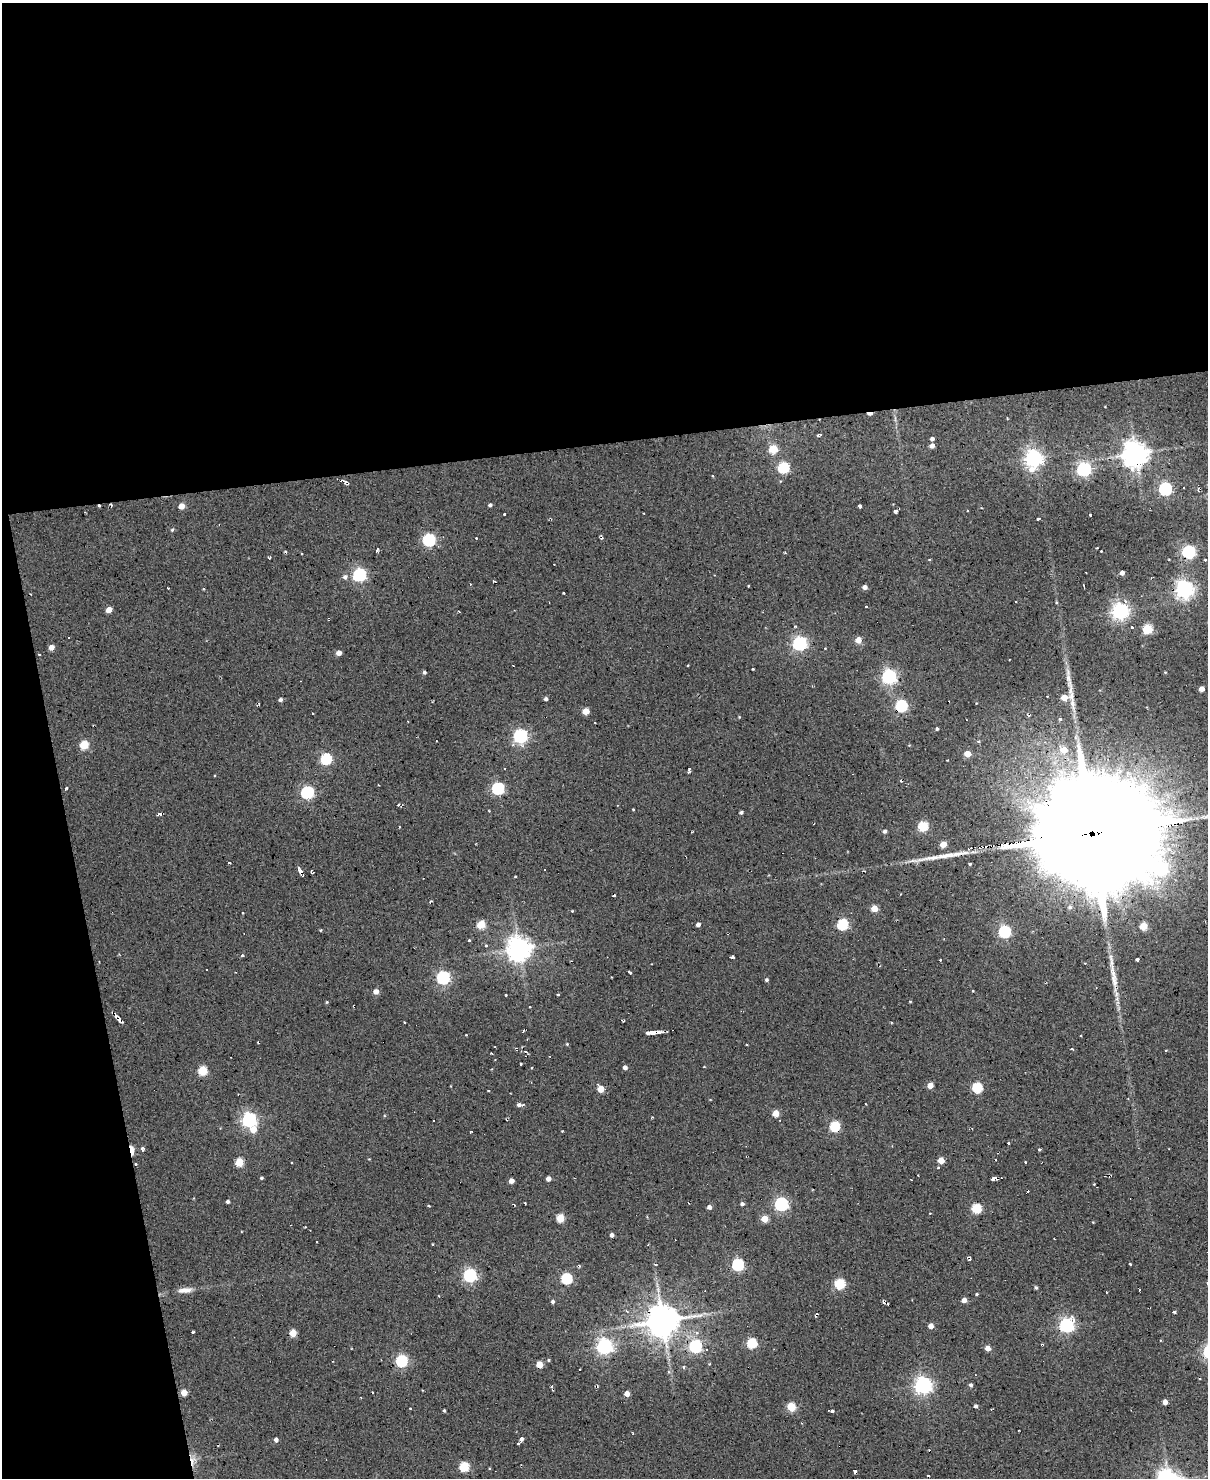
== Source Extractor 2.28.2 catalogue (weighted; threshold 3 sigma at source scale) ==
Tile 1 of 4 x 3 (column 1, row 1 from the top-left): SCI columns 1-1206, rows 3195-4670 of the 4825 x 4803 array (HDU 1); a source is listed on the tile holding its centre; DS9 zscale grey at full resolution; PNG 1210 x 1480 px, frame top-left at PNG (2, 3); no overlay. Shown black and unused: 35% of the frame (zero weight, under 2 of 3 exposures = <1% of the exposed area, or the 3 px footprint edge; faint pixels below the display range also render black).
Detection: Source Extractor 2.28.2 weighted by HDU 2 'WHT'; one run over the whole footprint, this tile lists its part. Background 0.0779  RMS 0.12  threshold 0.537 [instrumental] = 3 sigma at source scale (4.5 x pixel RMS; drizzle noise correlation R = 1.50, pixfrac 1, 0.05/0.05 arcsec/px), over >= 5 px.
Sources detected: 222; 1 inside a brighter object's white glare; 14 cosmic-ray / hot-pixel residue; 3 long thin detections or spike segments (spike, bleed or trail) — not listed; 3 inside a brighter listed object's ellipse — not listed separately; the other 201 listed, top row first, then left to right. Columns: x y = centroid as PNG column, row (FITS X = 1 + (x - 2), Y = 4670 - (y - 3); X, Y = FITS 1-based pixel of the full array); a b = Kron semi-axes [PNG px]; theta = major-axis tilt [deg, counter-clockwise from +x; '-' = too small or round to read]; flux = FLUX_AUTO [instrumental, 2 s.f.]
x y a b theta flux
870 414 6 3 -3 38
819 435 5 3 - 26
932 439 4 4 - 29
932 446 5 4 - 51
773 449 5 5 - 350
1135 454 8 8 - 11000
1033 458 7 6 - 4700
784 468 6 5 - 1000
1084 469 6 6 - 2500
712 476 3 2 - 12
345 481 7 4 -50 28
1165 489 6 5 - 1800
490 505 4 3 - 22
181 506 5 4 - 110
860 506 4 3 - 22
981 508 3 3 - 8.4
1090 515 3 3 - 16
1038 519 3 2 - 18
172 530 5 4 - 15
602 538 4 3 - 13
429 540 6 6 - 1500
377 550 4 2 - 17
286 551 4 3 - 14
1101 551 3 3 - 11
1189 552 6 5 - 2200
302 553 3 2 - 11
270 557 3 3 - 20
929 560 3 2 - 16
1122 573 4 4 - 48
359 575 6 5 - 2000
345 577 7 6 - 35
1084 586 4 2 - 9
865 587 4 4 - 56
168 588 2 2 - 8.6
1184 589 6 6 - 5300
564 593 3 3 - 26
1016 602 3 2 - 15
866 606 3 2 - 10
109 610 5 4 - 110
1120 611 6 6 - 4600
459 612 3 2 - 11
1132 627 3 3 - 15
1147 629 5 5 - 610
858 640 5 5 - 130
799 643 6 6 - 2700
51 647 5 4 - 79
339 653 4 4 - 71
39 654 3 2 - 9.4
753 669 3 2 - 9
424 672 4 4 - 19
889 677 6 6 - 3000
1202 689 4 4 - 84
1064 697 6 5 - 140
546 699 4 4 - 27
280 700 4 4 - 29
901 706 6 5 - 1300
586 711 5 4 - 170
1028 715 6 2 -46 12
1060 719 5 4 - 17
937 729 4 3 - 23
520 736 6 6 - 2500
978 741 5 3 - 15
84 745 5 5 - 450
1063 750 7 6 - 150
967 754 5 5 - 150
326 759 6 5 - 1100
505 768 3 2 - 13
689 770 7 3 66 26
1007 770 4 4 - 13
66 788 4 3 - 16
498 789 5 5 - 1600
307 792 6 5 - 1700
398 805 4 3 - 20
633 809 4 2 - 8.5
741 812 3 3 - 20
923 826 5 5 - 680
885 831 4 4 - 29
1092 834 46 41 -2 280000
943 844 5 4 - 170
229 863 3 2 - 11
299 869 8 4 -63 50
313 873 4 3 - 13
515 877 3 2 - 14
614 895 4 2 - 13
1070 907 6 5 - 29
874 909 5 4 - 180
572 911 3 3 - 7.6
481 924 5 5 - 360
842 924 5 5 - 1000
698 925 4 4 - 35
1143 926 5 5 - 270
1004 932 6 5 - 1400
469 940 3 3 - 14
486 946 3 3 - 13
519 949 7 7 - 11000
242 955 5 4 - 13
732 957 4 3 - 24
1137 960 4 3 - 23
629 972 4 3 - 21
443 978 6 6 - 2100
766 980 4 4 - 20
973 991 3 3 - 17
376 992 5 5 - 66
558 995 4 2 - 9.9
327 1002 4 3 - 10
120 1021 6 4 -47 37
658 1032 8 3 6 48
652 1033 6 3 1 52
466 1035 2 2 - 8.7
258 1043 3 2 - 10
567 1044 4 3 - 11
1072 1049 4 3 - 16
525 1052 5 3 - 20
491 1053 3 2 - 9.2
521 1064 3 3 - 22
625 1067 4 4 - 35
531 1068 3 3 - 10
202 1071 5 5 - 560
930 1085 5 5 - 100
977 1088 5 5 - 780
601 1089 5 4 - 170
488 1091 3 2 - 8.9
519 1105 5 5 - 37
776 1113 4 4 - 200
652 1117 4 2 - 9.3
249 1120 6 6 - 2900
433 1121 2 2 - 11
835 1126 5 5 - 870
253 1129 8 6 59 110
471 1132 3 2 - 9.8
1008 1143 3 2 - 11
142 1149 6 5 - 25
1040 1149 3 3 - 12
132 1150 9 4 -83 170
941 1160 5 4 - 170
239 1162 5 5 - 380
1025 1162 3 3 - 22
135 1164 3 3 - 15
938 1168 3 2 - 14
261 1178 4 3 - 16
548 1179 4 4 - 64
994 1179 5 3 - 34
511 1181 4 4 - 77
1094 1184 3 2 - 7.7
1028 1191 2 2 - 12
228 1202 3 3 - 24
742 1204 4 4 - 29
781 1204 6 6 - 2200
428 1206 3 2 - 13
709 1207 4 4 - 44
976 1208 5 5 - 680
560 1218 5 5 - 330
764 1219 4 4 - 210
305 1227 3 2 - 8.1
612 1235 4 3 - 38
970 1258 4 3 - 27
1130 1264 3 2 - 14
738 1265 5 5 - 1400
470 1275 6 6 - 2000
566 1279 5 5 - 940
840 1284 5 5 - 800
1036 1287 5 4 - 16
185 1290 19 7 5 79
1139 1290 2 2 - 9.9
977 1294 3 3 - 13
964 1300 5 4 - 61
553 1302 4 4 - 24
888 1303 3 2 - 11
627 1311 5 4 - 17
1174 1311 4 3 - 17
663 1321 10 9 - 23000
1066 1325 6 6 - 2700
931 1326 4 4 - 85
193 1332 3 2 - 14
293 1333 5 4 - 240
752 1343 5 5 - 710
604 1346 6 6 - 3800
695 1346 6 6 - 1600
988 1348 4 4 - 110
548 1360 4 3 - 14
401 1361 6 5 - 1300
539 1364 5 4 - 190
684 1367 5 4 - 17
668 1372 5 4 - 18
923 1385 6 6 - 4500
971 1385 5 4 - 23
551 1387 4 4 - 14
184 1393 5 4 - 150
627 1394 4 4 - 94
1165 1402 4 4 - 63
975 1406 4 4 - 24
791 1407 5 5 - 410
410 1409 3 2 - 11
828 1410 2 2 - 9.9
444 1411 3 3 - 15
833 1411 3 3 - 14
521 1439 4 4 - 38
276 1440 4 4 - 41
518 1444 3 3 - 21
464 1467 5 5 - 700
855 1471 4 3 - 23
Overlapping masked pixels (flux is a lower limit): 4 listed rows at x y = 870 414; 1092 834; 132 1150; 135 1164
Unlisted compact peaks at least as high as the median listed source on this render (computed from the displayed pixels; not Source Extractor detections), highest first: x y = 895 511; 504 514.